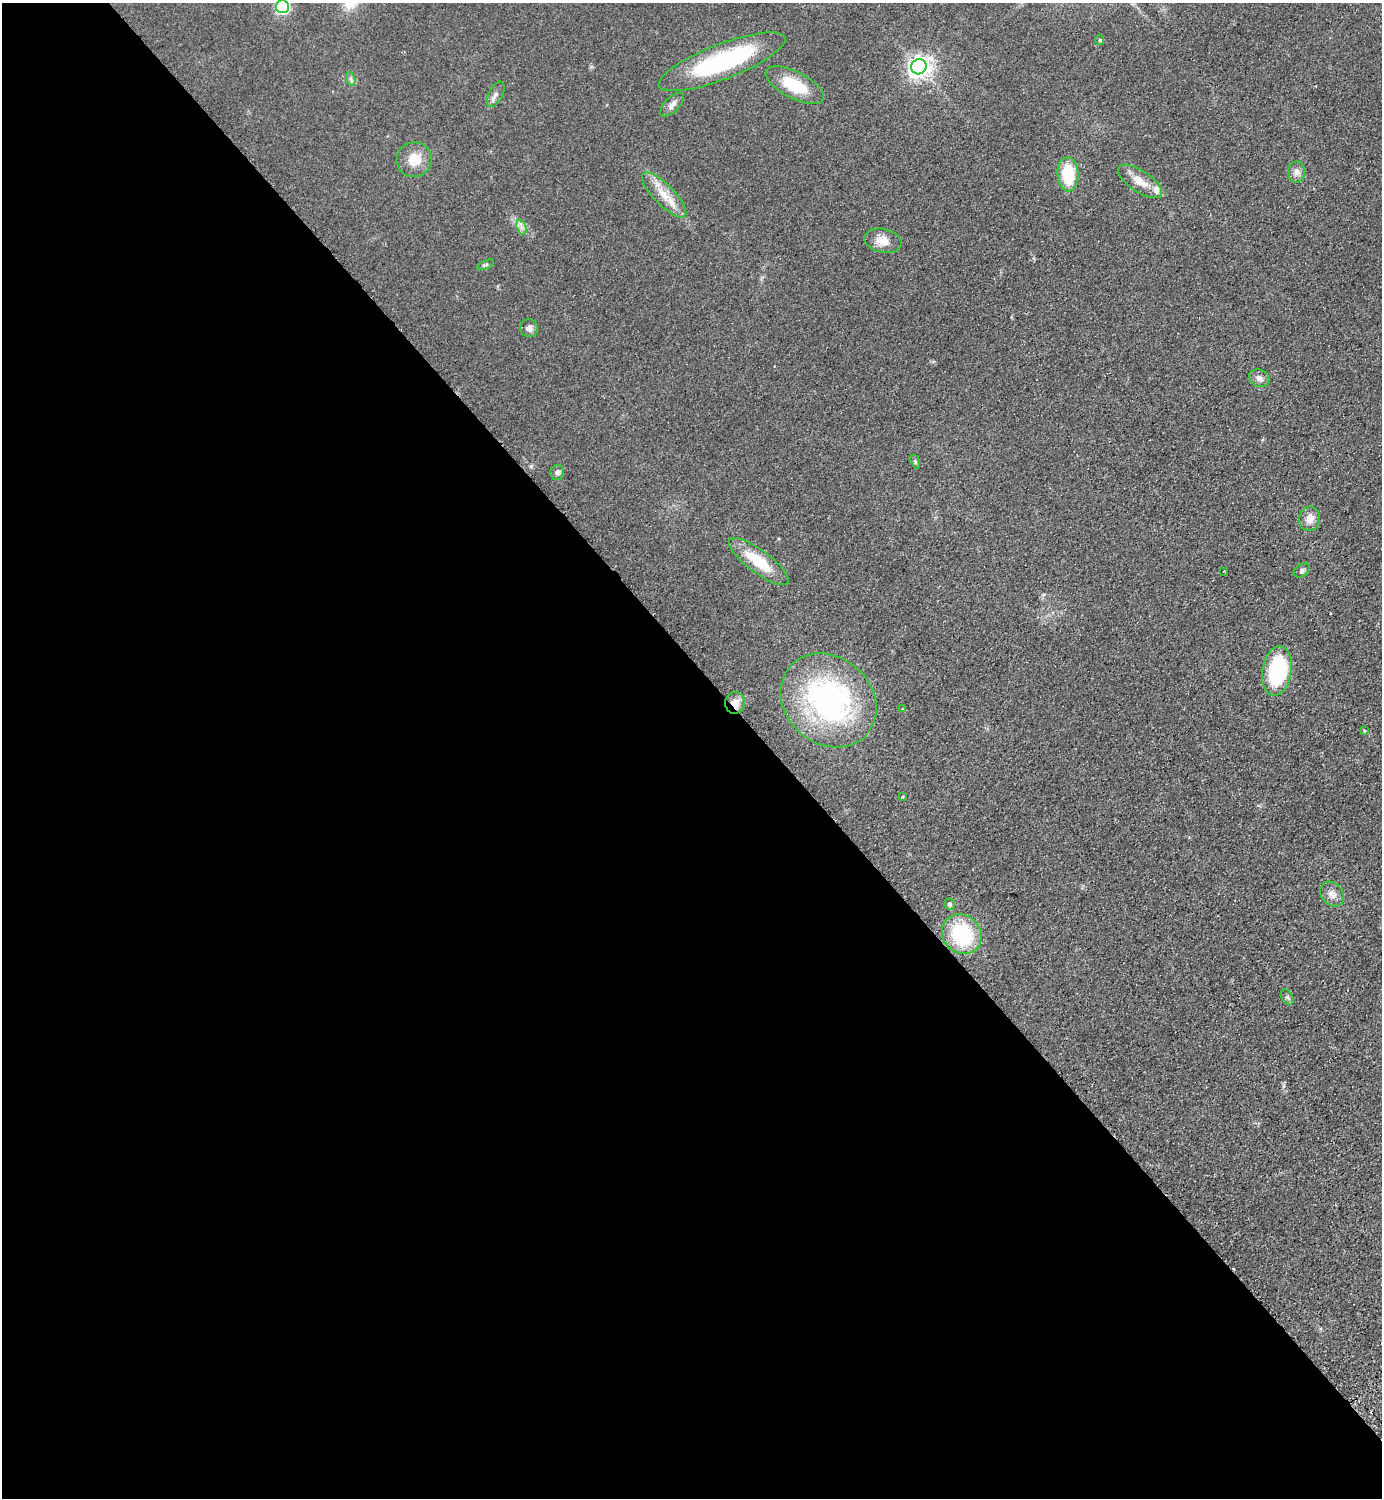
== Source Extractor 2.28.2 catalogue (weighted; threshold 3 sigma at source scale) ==
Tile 9 of 4 x 4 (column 1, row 3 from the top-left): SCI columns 202-1581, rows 1540-3035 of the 6066 x 6072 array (HDU 1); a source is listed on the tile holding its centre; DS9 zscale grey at full resolution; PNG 1384 x 1500 px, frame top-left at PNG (2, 3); each listed source drawn as its Kron ellipse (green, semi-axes under 4 px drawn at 4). Shown black and unused: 56% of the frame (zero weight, under 2 of 3 exposures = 3% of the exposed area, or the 3 px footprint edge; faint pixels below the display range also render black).
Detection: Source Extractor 2.28.2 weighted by HDU 2 'WHT'; one run over the whole footprint, this tile lists its part. Background 0.0559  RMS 0.0097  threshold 0.0436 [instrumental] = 3 sigma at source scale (4.5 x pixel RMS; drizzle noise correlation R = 1.50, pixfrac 1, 0.05/0.05 arcsec/px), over >= 5 px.
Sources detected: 36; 1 cosmic-ray / hot-pixel residue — neither listed nor drawn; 1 inside a brighter listed object's ellipse — not listed separately; the other 34 listed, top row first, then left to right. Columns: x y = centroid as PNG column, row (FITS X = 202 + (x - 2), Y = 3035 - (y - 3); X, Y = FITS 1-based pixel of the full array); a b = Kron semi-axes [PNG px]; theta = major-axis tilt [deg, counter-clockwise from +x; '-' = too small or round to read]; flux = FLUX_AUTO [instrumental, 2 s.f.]
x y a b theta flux
282 7 6 6 - 150
1100 40 5 4 - 1
722 62 67 17 21 120
919 67 8 7 - 660
351 79 7 4 -71 2.1
795 85 32 13 -27 36
496 94 14 7 63 4.7
672 105 15 7 45 5.3
414 160 17 17 - 18
1296 172 10 8 -90 5
1068 174 17 10 -86 38
1140 181 25 10 -34 14
664 195 30 10 -45 18
521 227 7 4 -72 3.2
883 241 19 11 -12 12
486 265 9 3 21 1.6
529 328 9 9 - 4.4
1259 378 10 8 -25 4.8
915 462 7 4 -71 1.5
557 472 7 7 - 3.1
1310 519 12 10 79 9.4
759 562 36 11 -37 35
1302 570 9 6 34 2.5
1224 571 3 2 - 0.77
1277 671 25 14 81 87
829 700 51 43 -42 210
735 703 11 10 - 9.1
903 709 4 3 - 0.79
1364 731 4 3 - 2.4
902 797 3 3 - 1.6
1332 894 13 10 -50 6.9
950 904 5 5 - 2.3
962 934 21 18 -44 71
1287 997 8 5 -58 2.2
Overlapping masked pixels (flux is a lower limit): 1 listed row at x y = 735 703
Isophote crosses this tile's border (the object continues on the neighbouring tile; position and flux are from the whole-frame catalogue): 1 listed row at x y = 282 7
Unlisted compact peaks at least as high as the median listed source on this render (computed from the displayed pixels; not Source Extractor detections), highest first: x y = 531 466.